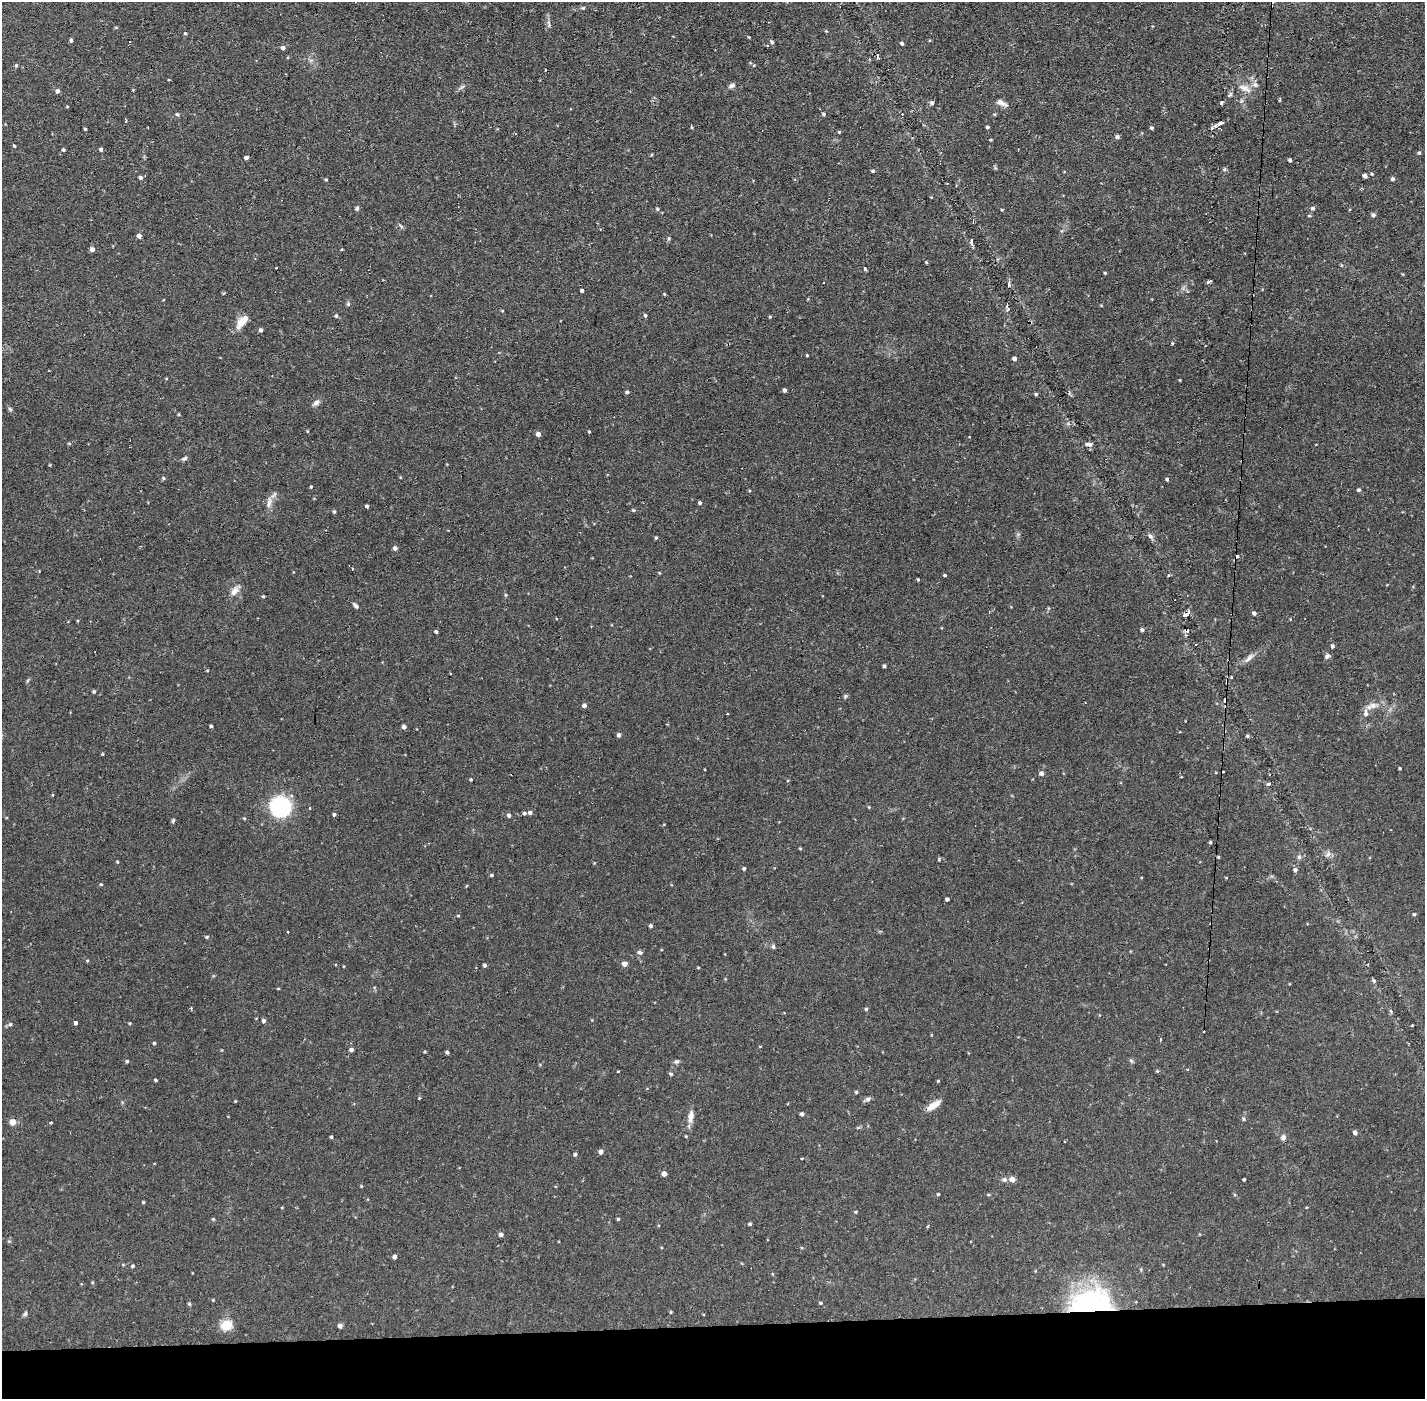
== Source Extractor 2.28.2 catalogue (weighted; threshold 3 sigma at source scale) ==
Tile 8 of 3 x 3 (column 2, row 3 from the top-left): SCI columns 1423-2845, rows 54-1450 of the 4267 x 4299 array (HDU 1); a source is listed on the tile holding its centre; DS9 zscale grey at full resolution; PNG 1427 x 1401 px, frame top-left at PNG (2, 2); no overlay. Shown black and unused: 5% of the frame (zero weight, under 2 of 3 exposures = <1% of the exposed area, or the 3 px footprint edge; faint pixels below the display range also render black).
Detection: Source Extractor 2.28.2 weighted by HDU 2 'WHT'; one run over the whole footprint, this tile lists its part. Background 0.107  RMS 0.0065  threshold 0.0291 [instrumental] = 3 sigma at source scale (4.5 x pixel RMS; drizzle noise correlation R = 1.50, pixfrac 1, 0.05/0.05 arcsec/px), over >= 5 px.
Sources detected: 232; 8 cosmic-ray / hot-pixel residue — not listed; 1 inside a brighter listed object's ellipse — not listed separately; the other 223 listed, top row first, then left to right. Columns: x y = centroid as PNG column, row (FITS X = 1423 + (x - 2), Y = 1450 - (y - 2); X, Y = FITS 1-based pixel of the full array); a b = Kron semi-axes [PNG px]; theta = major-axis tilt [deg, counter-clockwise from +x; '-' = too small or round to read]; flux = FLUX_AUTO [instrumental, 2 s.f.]
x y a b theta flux
583 8 6 4 -10 0.81
549 24 11 5 -85 1.9
116 27 5 3 - 0.57
826 31 4 3 - 0.51
185 33 4 4 - 0.74
71 40 5 3 - 1.3
772 42 5 4 - 1.1
902 44 4 3 - 0.97
767 45 4 2 - 0.58
283 48 5 4 - 1.9
16 65 4 4 - 0.94
754 65 5 3 - 0.53
1255 85 9 6 -48 2.3
732 86 8 5 18 2
1245 88 19 8 -24 5.6
57 91 5 4 - 2
1230 94 8 4 55 1.2
932 103 5 4 - 1.5
1002 103 15 6 -29 3
1222 103 3 3 - 5.5
67 106 3 3 - 0.51
177 114 5 4 - 0.88
824 114 5 4 - 1
902 114 2 2 - 0.45
1220 123 10 4 26 5.1
692 127 5 3 - 0.65
987 127 4 3 - 0.86
1152 128 4 4 - 0.89
85 129 3 3 - 0.74
839 132 4 3 - 0.61
1117 137 5 4 - 1.5
991 140 3 3 - 0.56
14 146 4 3 - 0.63
101 149 4 4 - 1.3
63 150 4 4 - 0.88
1419 153 4 4 - 0.92
246 157 4 4 - 1.9
1290 160 4 3 - 1.3
1224 169 5 4 - 0.93
873 171 4 3 - 1.1
1365 176 4 4 - 2
140 178 5 4 - 1.5
326 179 4 3 - 0.65
1393 179 4 4 - 1.5
931 197 3 3 - 0.45
357 208 7 5 70 1.1
1313 208 5 5 - 1.3
657 209 5 5 - 0.96
1002 210 3 3 - 0.58
1373 215 5 5 - 1.6
139 236 4 4 - 2.7
669 238 6 4 72 0.82
971 241 9 3 89 1.6
92 249 5 4 - 2.5
342 250 3 3 - 0.99
926 262 3 3 - 0.69
276 267 3 2 - 0.99
865 268 4 3 - 6
1105 273 4 3 - 0.61
1209 282 6 3 31 2.3
582 290 4 3 - 1.3
664 294 5 3 - 0.56
348 304 6 5 - 0.96
1007 306 8 3 78 1.1
502 311 4 3 - 0.49
645 315 5 4 - 0.98
336 316 5 4 - 0.93
770 317 4 4 - 0.61
242 322 16 7 49 8.8
261 330 4 4 - 1.7
1172 343 4 3 - 0.64
807 355 3 3 - 0.59
1014 359 4 4 - 1.9
784 390 4 3 - 1.6
627 392 4 4 - 1.2
1036 394 4 3 - 0.88
316 402 9 7 27 2.2
10 409 7 4 -46 1
179 414 4 3 - 0.58
589 432 3 3 - 0.63
538 434 5 4 - 2.7
69 443 5 3 - 0.61
1089 444 10 5 0 2
184 458 8 4 35 1.4
163 478 5 4 - 0.79
1167 479 4 4 - 0.94
311 487 4 3 - 0.72
1359 490 4 4 - 1.2
269 502 17 6 79 3.9
700 503 4 3 - 1.2
367 506 3 3 - 1.3
633 510 5 4 - 0.83
334 512 4 3 - 1
1150 536 8 6 -44 1.8
656 538 4 3 - 0.72
395 548 4 4 - 2.2
352 568 3 3 - 1.2
659 573 5 3 - 0.52
945 575 4 3 - 0.75
1168 575 4 3 - 0.78
918 579 3 2 - 0.66
235 590 16 8 52 4.4
506 595 5 3 - 0.67
263 596 4 3 - 0.76
356 606 8 4 -45 1.5
1254 613 4 4 - 1.5
1185 614 8 6 13 3.3
556 619 4 3 - 0.6
1142 630 4 4 - 1.5
1187 631 7 4 5 1.8
436 632 4 3 - 1.3
1196 644 3 2 - 0.59
1332 646 4 4 - 1.7
1327 656 8 5 62 1.5
1249 658 18 5 46 3.1
884 666 3 3 - 1.1
207 671 4 2 - 0.49
94 692 4 3 - 1
846 696 6 5 - 0.93
1225 700 6 4 -90 1.8
584 705 5 4 - 1.8
1372 706 20 8 17 4.9
211 726 3 3 - 1
404 727 4 4 - 2.2
619 735 5 4 - 1.7
1248 736 5 4 - 0.9
1400 768 3 2 - 0.61
1041 773 5 5 - 2
471 779 3 3 - 0.62
1268 783 5 4 - 1.1
280 807 20 19 - 54
869 807 4 3 - 0.56
310 808 3 2 - 1.2
530 812 5 4 - 2
524 813 4 4 - 1.2
334 814 4 3 - 1.2
509 815 5 4 - 1.8
244 818 4 4 - 0.65
173 821 6 4 63 0.88
1210 842 4 3 - 0.77
800 849 5 3 - 0.54
1328 854 9 7 59 2.3
1218 857 5 3 - 0.58
1299 857 6 5 - 1.5
939 859 5 4 - 0.61
117 862 4 3 - 0.59
744 868 4 4 - 0.96
1295 870 5 5 - 1.8
491 875 4 3 - 0.78
1226 877 4 3 - 0.44
101 884 4 3 - 0.67
947 899 4 3 - 1.5
1414 914 4 4 - 0.8
458 915 4 3 - 0.63
651 926 4 4 - 1.2
207 937 5 4 - 0.89
773 946 6 4 -76 1.2
639 952 6 5 - 1.5
87 961 4 4 - 0.58
624 964 5 5 - 2.9
485 965 4 4 - 1.3
698 968 4 3 - 0.58
1374 981 6 5 - 1.1
278 989 4 3 - 0.46
866 1009 4 4 - 0.95
1391 1011 6 3 -70 0.76
264 1021 4 4 - 1.6
75 1023 4 3 - 1.9
130 1023 4 3 - 0.57
10 1024 6 5 - 1.1
1161 1039 4 2 - 0.63
154 1043 4 3 - 0.9
760 1046 4 3 - 0.44
351 1050 4 4 - 1.8
424 1052 3 3 - 0.6
447 1052 4 3 - 1.3
127 1061 4 4 - 0.92
1131 1061 6 5 - 1.1
676 1062 6 6 - 1.2
618 1071 3 2 - 0.46
1157 1071 4 4 - 0.71
671 1074 4 4 - 1.1
155 1080 3 3 - 0.91
938 1081 4 3 - 0.54
856 1092 4 4 - 0.78
419 1098 3 3 - 1
868 1099 7 6 - 1.6
235 1101 3 3 - 0.54
933 1105 19 7 33 5.8
802 1114 4 3 - 1.9
691 1116 15 7 82 4.8
1244 1119 6 4 -89 0.83
13 1122 4 4 - 8.8
51 1123 3 3 - 0.54
1355 1132 4 4 - 1.7
686 1136 4 3 - 0.54
331 1137 4 3 - 0.95
1283 1137 7 6 - 2.3
601 1152 4 4 - 2.9
575 1154 4 4 - 1.2
802 1158 4 2 - 0.53
664 1174 4 4 - 3.9
1244 1179 3 3 - 0.7
1004 1180 6 6 - 1.8
1012 1180 7 6 - 3.1
361 1186 4 3 - 0.56
938 1194 3 3 - 0.76
143 1202 4 3 - 0.78
855 1212 4 3 - 0.72
213 1219 5 4 - 0.65
618 1219 3 3 - 0.77
750 1224 4 3 - 0.96
501 1234 5 4 - 1.9
394 1256 4 4 - 2.3
133 1266 4 4 - 1
213 1300 3 3 - 0.46
1090 1302 50 29 8 90
820 1303 4 3 - 0.7
189 1304 4 4 - 0.86
671 1312 4 3 - 0.57
25 1314 7 5 73 1.2
226 1325 12 11 - 11
340 1326 4 4 - 2.3
Overlapping masked pixels (flux is a lower limit): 2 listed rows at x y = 1225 700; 1090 1302